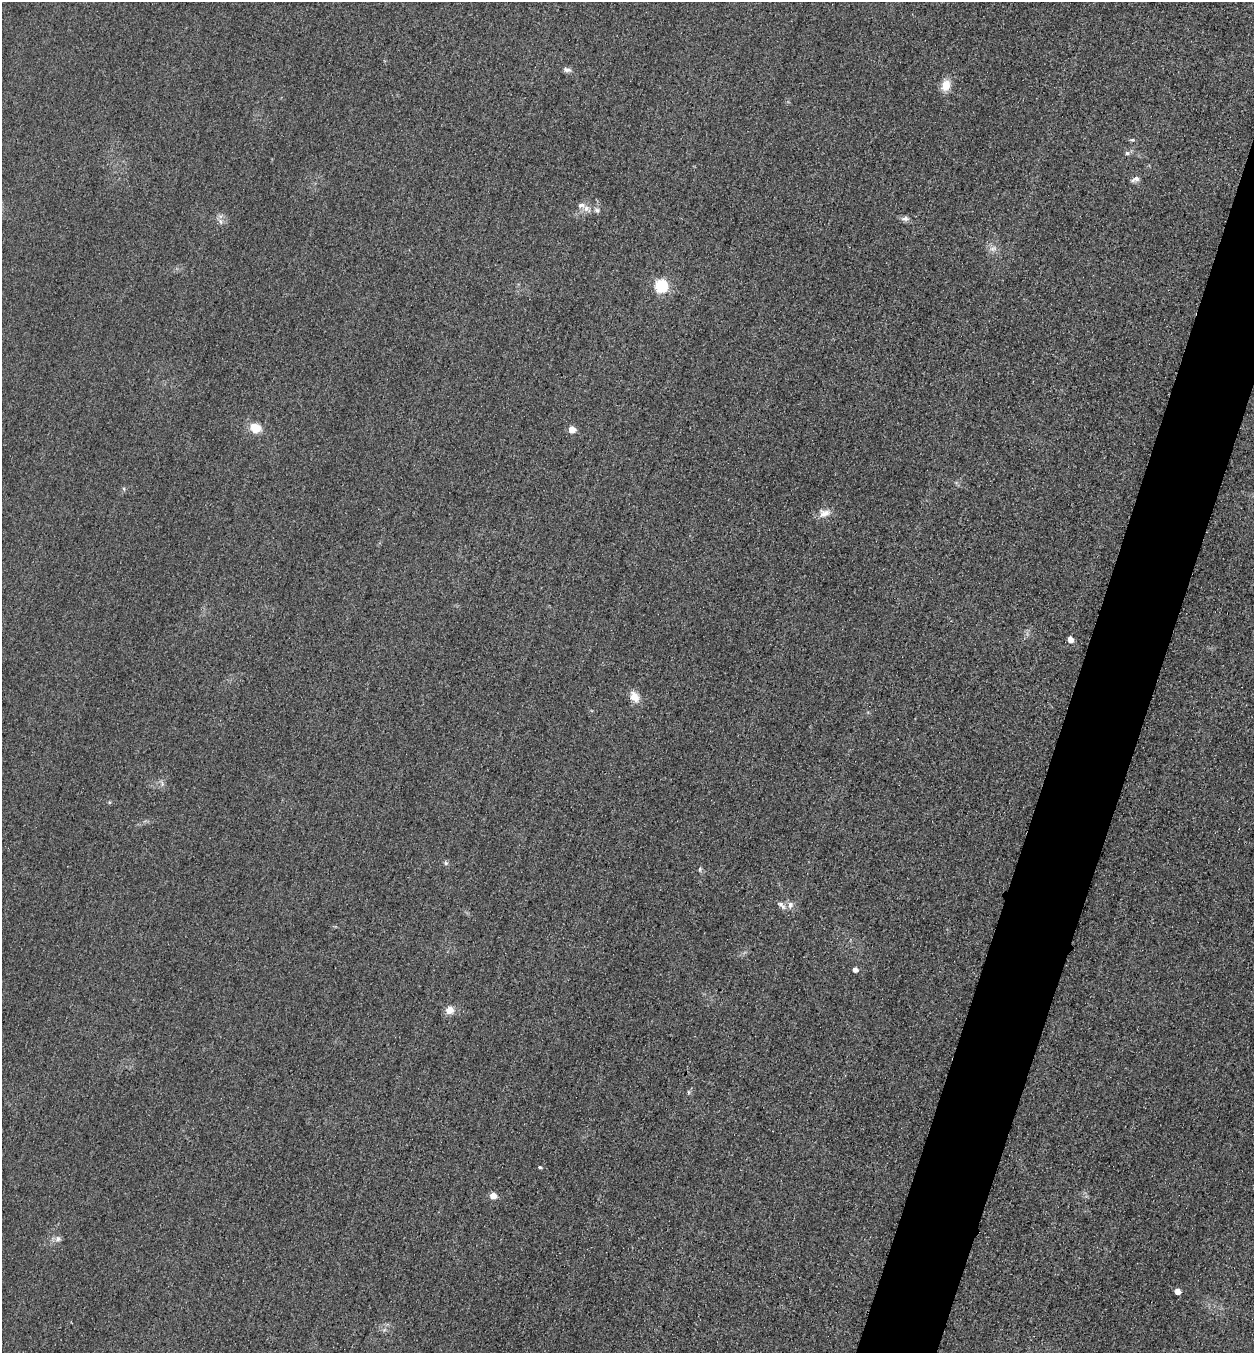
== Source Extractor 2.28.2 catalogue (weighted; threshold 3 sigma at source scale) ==
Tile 10 of 4 x 4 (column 2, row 3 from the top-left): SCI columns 1416-2667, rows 1374-2724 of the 5463 x 5449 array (HDU 1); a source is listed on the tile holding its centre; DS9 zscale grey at full resolution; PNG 1256 x 1355 px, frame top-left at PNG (2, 2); no overlay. Shown black and unused: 5% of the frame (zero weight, under 3 of 4 exposures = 3% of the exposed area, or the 3 px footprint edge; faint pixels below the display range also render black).
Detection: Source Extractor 2.28.2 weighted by HDU 2 'WHT'; one run over the whole footprint, this tile lists its part. Background 0.0772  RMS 0.017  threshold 0.0761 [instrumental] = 3 sigma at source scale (4.5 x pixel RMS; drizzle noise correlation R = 1.50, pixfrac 1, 0.05/0.05 arcsec/px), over >= 5 px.
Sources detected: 27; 1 inside a brighter listed object's ellipse — not listed separately; the other 26 listed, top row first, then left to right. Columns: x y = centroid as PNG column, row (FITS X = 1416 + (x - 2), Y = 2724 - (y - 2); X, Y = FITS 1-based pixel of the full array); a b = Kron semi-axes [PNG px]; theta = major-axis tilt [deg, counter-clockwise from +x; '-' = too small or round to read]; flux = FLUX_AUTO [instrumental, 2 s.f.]
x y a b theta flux
567 70 11 6 -12 5.7
945 85 13 10 66 21
1127 153 6 6 - 3.4
1135 179 11 6 21 6.3
586 209 10 8 -33 10
597 210 7 6 - 4.8
905 219 11 6 1 6.3
993 249 8 6 20 6.5
661 286 6 6 - 190
255 428 12 10 -26 26
572 429 5 5 - 25
124 489 5 3 - 2.1
824 513 16 10 14 14
1070 639 5 4 - 13
634 697 15 10 -60 17
446 863 6 5 - 3
700 869 7 4 -83 2.5
782 905 15 6 -44 7
790 905 9 8 - 7.2
855 969 4 4 - 8.3
449 1010 11 10 - 14
688 1092 6 4 90 2.4
540 1167 4 3 - 2.4
493 1196 5 5 - 20
58 1239 8 7 - 6.3
1178 1292 4 4 - 16